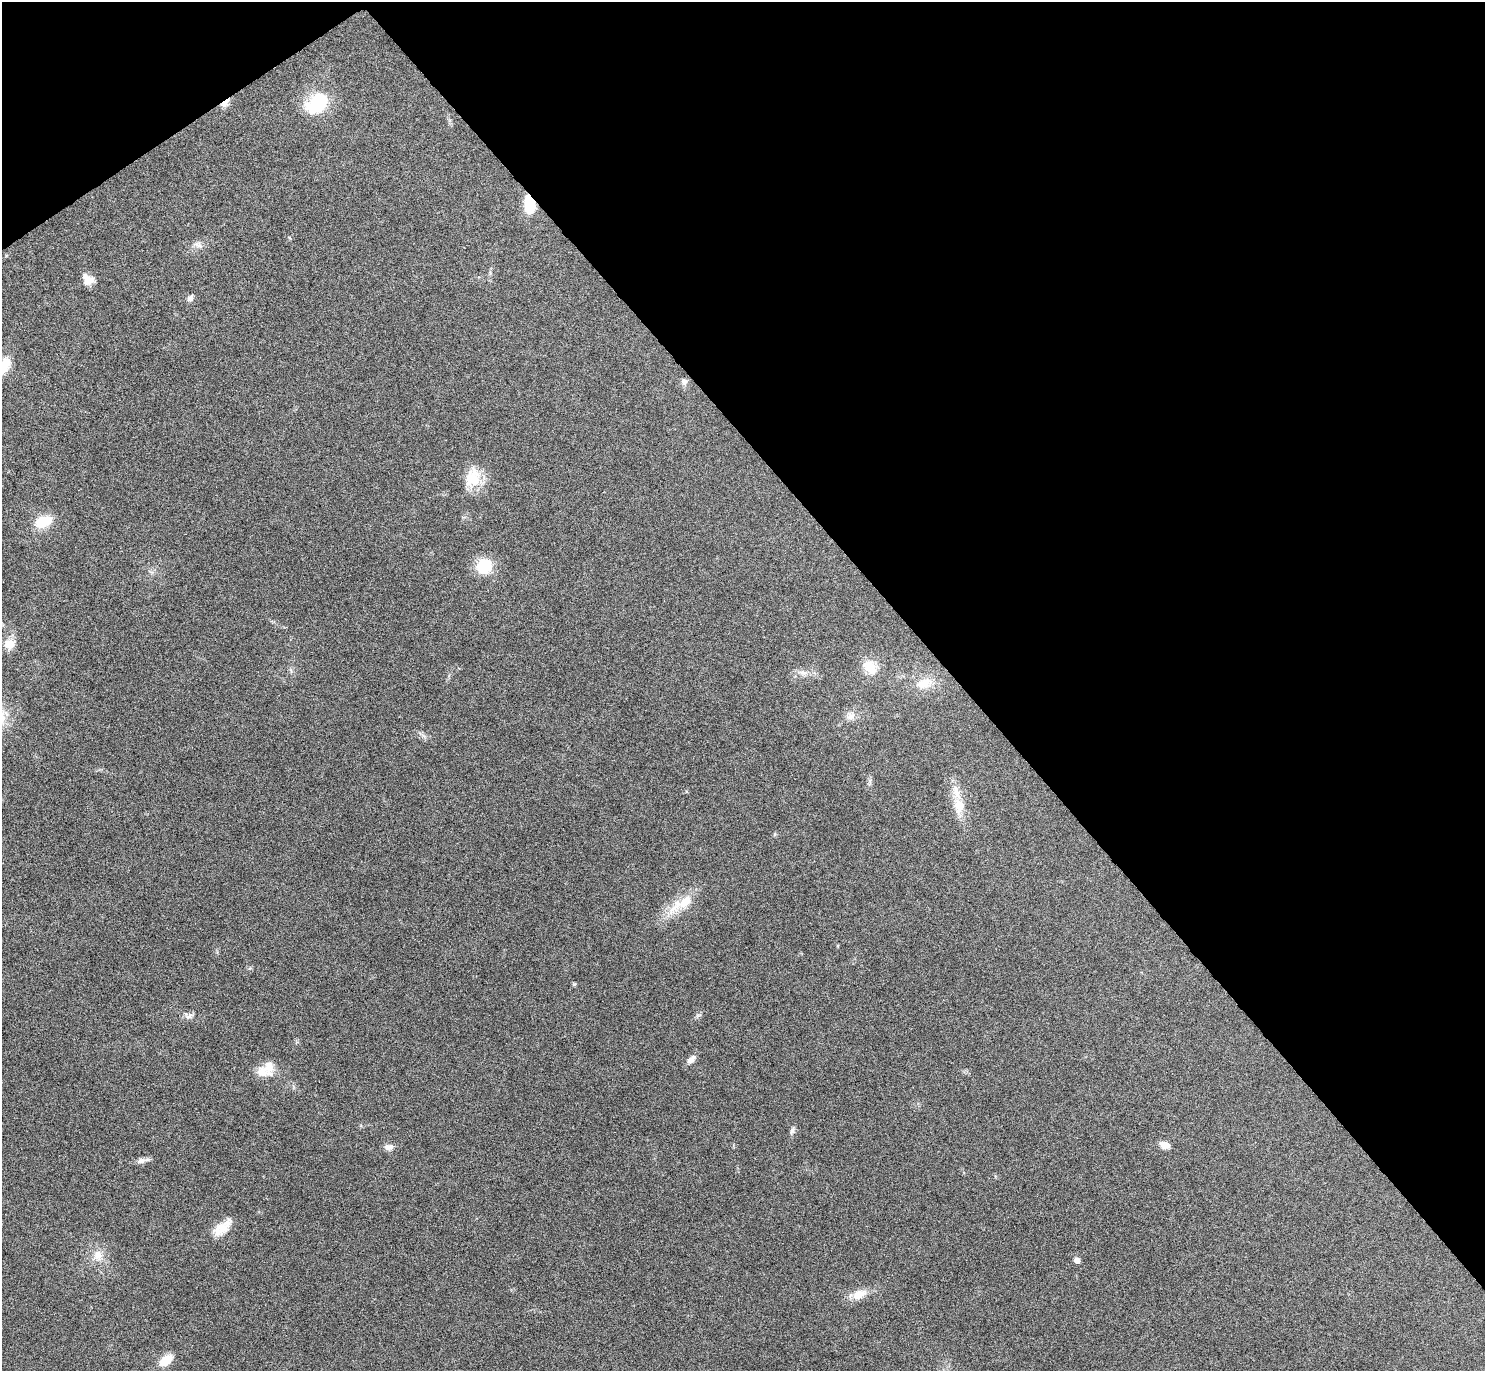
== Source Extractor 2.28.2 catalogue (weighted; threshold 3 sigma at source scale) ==
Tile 3 of 4 x 4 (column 3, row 1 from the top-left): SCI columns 2989-4471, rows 4282-5650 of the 5961 x 5953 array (HDU 1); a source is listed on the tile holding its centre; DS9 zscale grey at full resolution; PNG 1487 x 1373 px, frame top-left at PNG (2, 2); no overlay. Shown black and unused: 38% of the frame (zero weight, under 5 of 9 exposures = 2% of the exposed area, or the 3 px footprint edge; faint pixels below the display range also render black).
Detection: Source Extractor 2.28.2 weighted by HDU 2 'WHT'; one run over the whole footprint, this tile lists its part. Background 0.0516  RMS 0.0041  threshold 0.0167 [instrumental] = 3 sigma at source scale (4.09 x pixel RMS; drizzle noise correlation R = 1.36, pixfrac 0.8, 0.05/0.05 arcsec/px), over >= 5 px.
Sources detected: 41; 1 inside a brighter object's white glare — not listed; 2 inside a brighter listed object's ellipse — not listed separately; the other 38 listed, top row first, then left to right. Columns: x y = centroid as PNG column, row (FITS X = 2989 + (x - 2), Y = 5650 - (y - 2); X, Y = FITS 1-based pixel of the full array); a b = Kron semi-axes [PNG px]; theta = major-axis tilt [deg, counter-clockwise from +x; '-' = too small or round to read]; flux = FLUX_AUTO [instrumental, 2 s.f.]
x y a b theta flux
225 103 15 7 44 2.4
317 103 28 19 43 22
529 204 12 8 -82 17
198 245 15 8 -26 2.1
490 273 7 5 -80 0.72
88 279 13 9 -32 4.4
190 298 9 6 56 1.5
4 366 23 12 60 7.6
684 381 8 7 - 1.7
470 477 36 17 63 8.7
43 521 15 9 23 15
484 566 13 12 - 16
9 644 15 13 19 4.6
870 667 18 15 -41 7.8
291 670 9 3 -69 0.6
803 673 15 7 -9 2.7
924 683 24 14 12 7.5
850 716 14 12 30 3.2
870 781 12 5 81 1.1
686 791 5 3 - 0.37
959 806 29 14 -84 8.5
775 834 5 5 - 0.49
682 904 45 14 34 12
838 946 5 3 - 0.33
574 984 5 4 - 0.55
698 1015 9 3 13 0.7
189 1016 12 7 32 1.7
691 1060 14 7 43 2.2
262 1072 19 13 -12 5.4
792 1130 13 5 69 1.2
1164 1145 12 8 -17 3.1
388 1147 12 8 1 2.2
141 1161 14 7 11 1.8
222 1228 27 12 38 6.8
98 1256 16 13 72 5.3
1077 1260 5 5 - 2.6
859 1294 20 11 24 5.5
166 1360 18 10 38 5.6
Overlapping masked pixels (flux is a lower limit): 2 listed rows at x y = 225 103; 529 204
Isophote crosses this tile's border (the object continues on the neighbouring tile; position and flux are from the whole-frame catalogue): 1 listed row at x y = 4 366